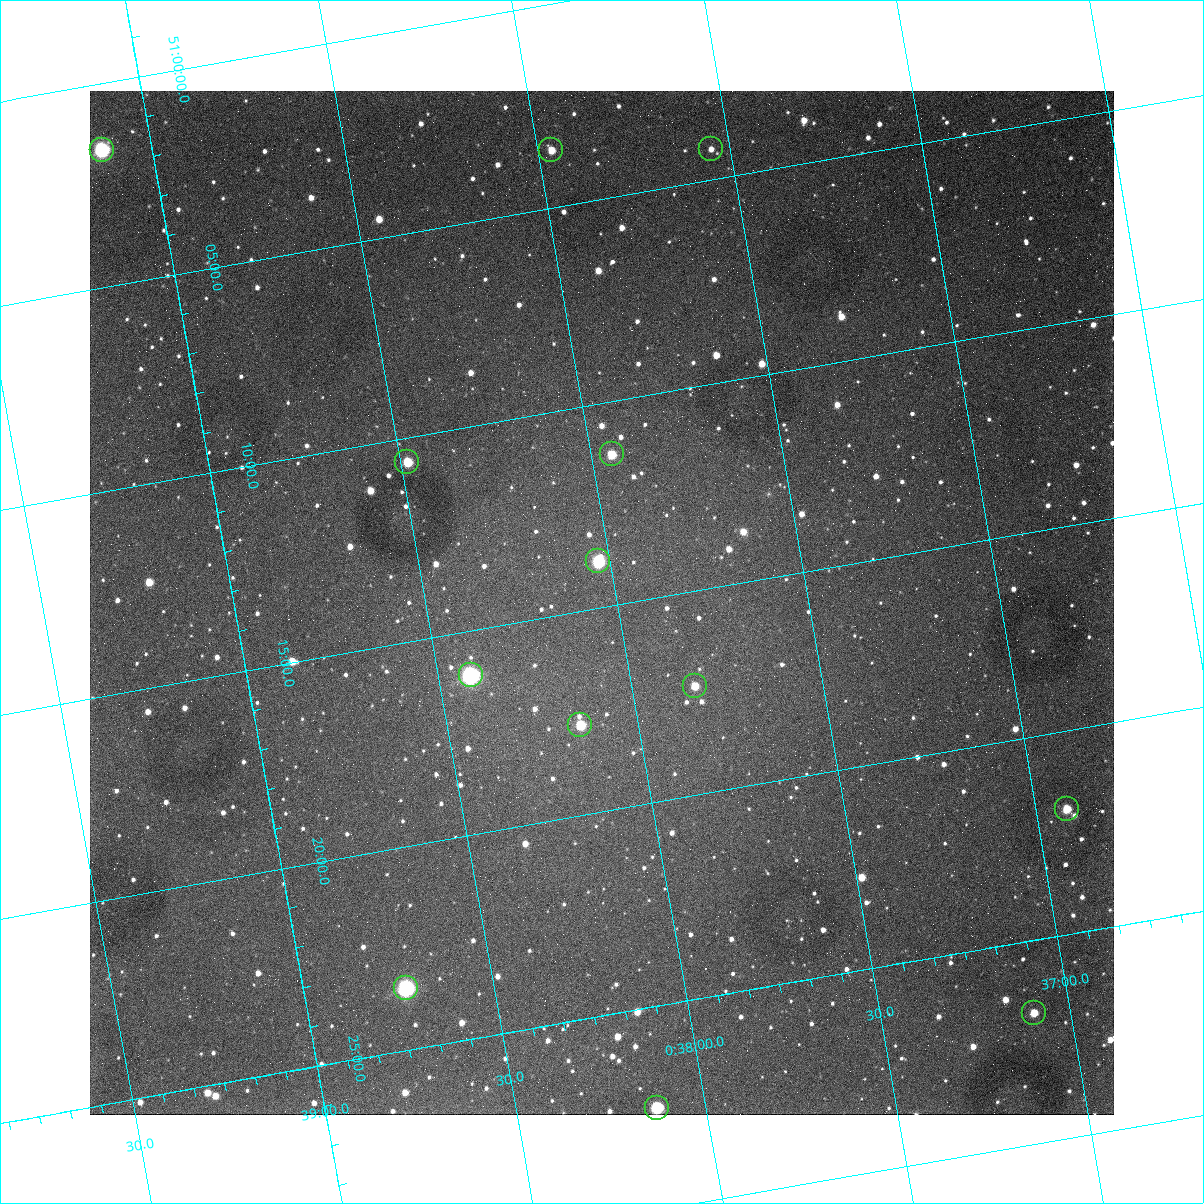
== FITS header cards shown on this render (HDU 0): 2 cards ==
NAXIS1  =                 1024
NAXIS2  =                 1024

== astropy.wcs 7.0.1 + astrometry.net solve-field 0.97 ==
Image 1024 x 1024 px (HDU 0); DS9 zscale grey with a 90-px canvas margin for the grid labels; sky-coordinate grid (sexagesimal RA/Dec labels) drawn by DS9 from the SOLVED WCS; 13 Tycho-2 reference stars matched to detected sources circled (green)
Header WCS: none
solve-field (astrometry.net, Tycho-2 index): SOLVED blind (the file carries no WCS)
Solved WCS: RA---TAN-SIP/DEC--TAN-SIP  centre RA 00:38:02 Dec +51:15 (9.51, +51.25 deg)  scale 1.49 arcsec/px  FOV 25.5' x 25.5'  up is -170 deg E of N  parity flipped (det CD > 0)
(file carries no celestial WCS; the grid is the blind solution)
Tycho-2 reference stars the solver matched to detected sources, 13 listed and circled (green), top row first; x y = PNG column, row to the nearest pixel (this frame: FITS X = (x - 90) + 1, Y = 1024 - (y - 91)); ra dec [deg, ICRS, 3 dp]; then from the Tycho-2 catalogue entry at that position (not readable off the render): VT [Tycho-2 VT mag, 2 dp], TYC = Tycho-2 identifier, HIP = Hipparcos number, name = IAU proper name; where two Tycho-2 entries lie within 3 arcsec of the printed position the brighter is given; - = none
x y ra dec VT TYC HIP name
711 149 9.387 +51.071 12.13 3261-1406-1 - -
102 150 9.782 +51.027 8.42 3261-1502-1 3080 -
551 150 9.491 +51.060 11.35 3261-890-1 - -
612 454 9.486 +51.188 10.87 3261-2086-1 - -
407 462 9.620 +51.177 10.71 3261-2090-1 - -
598 561 9.507 +51.231 9.24 3261-2068-1 - -
471 675 9.604 +51.268 7.70 3261-1879-1 3018 -
695 686 9.459 +51.289 11.04 3261-1703-1 - -
580 725 9.538 +51.296 10.24 3261-1493-1 - -
1067 809 9.229 +51.365 11.03 3261-2198-1 - -
406 988 9.683 +51.391 7.88 3261-1837-1 - -
1034 1013 9.274 +51.446 10.91 3261-1253-1 - -
657 1108 9.532 +51.458 9.03 3261-1423-1 - -